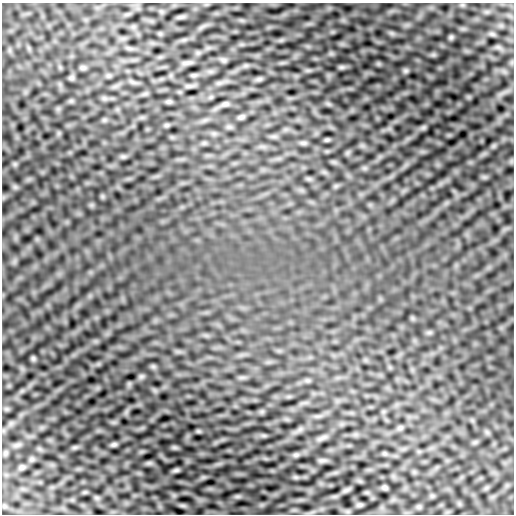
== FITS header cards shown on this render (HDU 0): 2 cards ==
NAXIS1  =                  512
NAXIS2  =                  512

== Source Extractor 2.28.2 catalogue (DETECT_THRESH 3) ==
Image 512 x 512 px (HDU 0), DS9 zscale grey, 1 PNG px = 1 image px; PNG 516 x 516 px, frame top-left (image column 1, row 512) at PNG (2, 3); no overlay
Background -0.00284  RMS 0.024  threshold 0.0722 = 3 sigma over >= 5 px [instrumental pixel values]
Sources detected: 25; all 25 listed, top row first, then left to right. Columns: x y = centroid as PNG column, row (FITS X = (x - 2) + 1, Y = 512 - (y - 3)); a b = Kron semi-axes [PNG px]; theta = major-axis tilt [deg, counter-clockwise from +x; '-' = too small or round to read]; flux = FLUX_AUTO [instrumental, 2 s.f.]
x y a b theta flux
492 34 7 4 -18 3.2
451 37 6 6 - 2.4
187 63 12 4 15 4.8
341 67 8 5 19 3.1
83 68 10 4 0 3.1
406 71 8 6 0 3
71 78 6 6 - 2.9
169 102 7 4 0 2.8
225 104 9 6 9 3.6
241 117 9 5 15 3.4
327 140 8 4 8 2.4
303 143 7 4 18 3.3
33 358 6 6 - 2.4
141 376 7 5 0 3
400 428 7 6 - 3.3
114 444 8 5 19 3.1
296 455 8 6 20 3.3
322 460 7 4 18 3.7
22 467 7 6 - 2.8
176 470 9 5 15 3.1
385 487 5 5 - 3.5
346 490 7 4 18 4
237 496 9 4 0 3.4
183 505 10 4 0 3.3
359 505 8 6 15 2.9